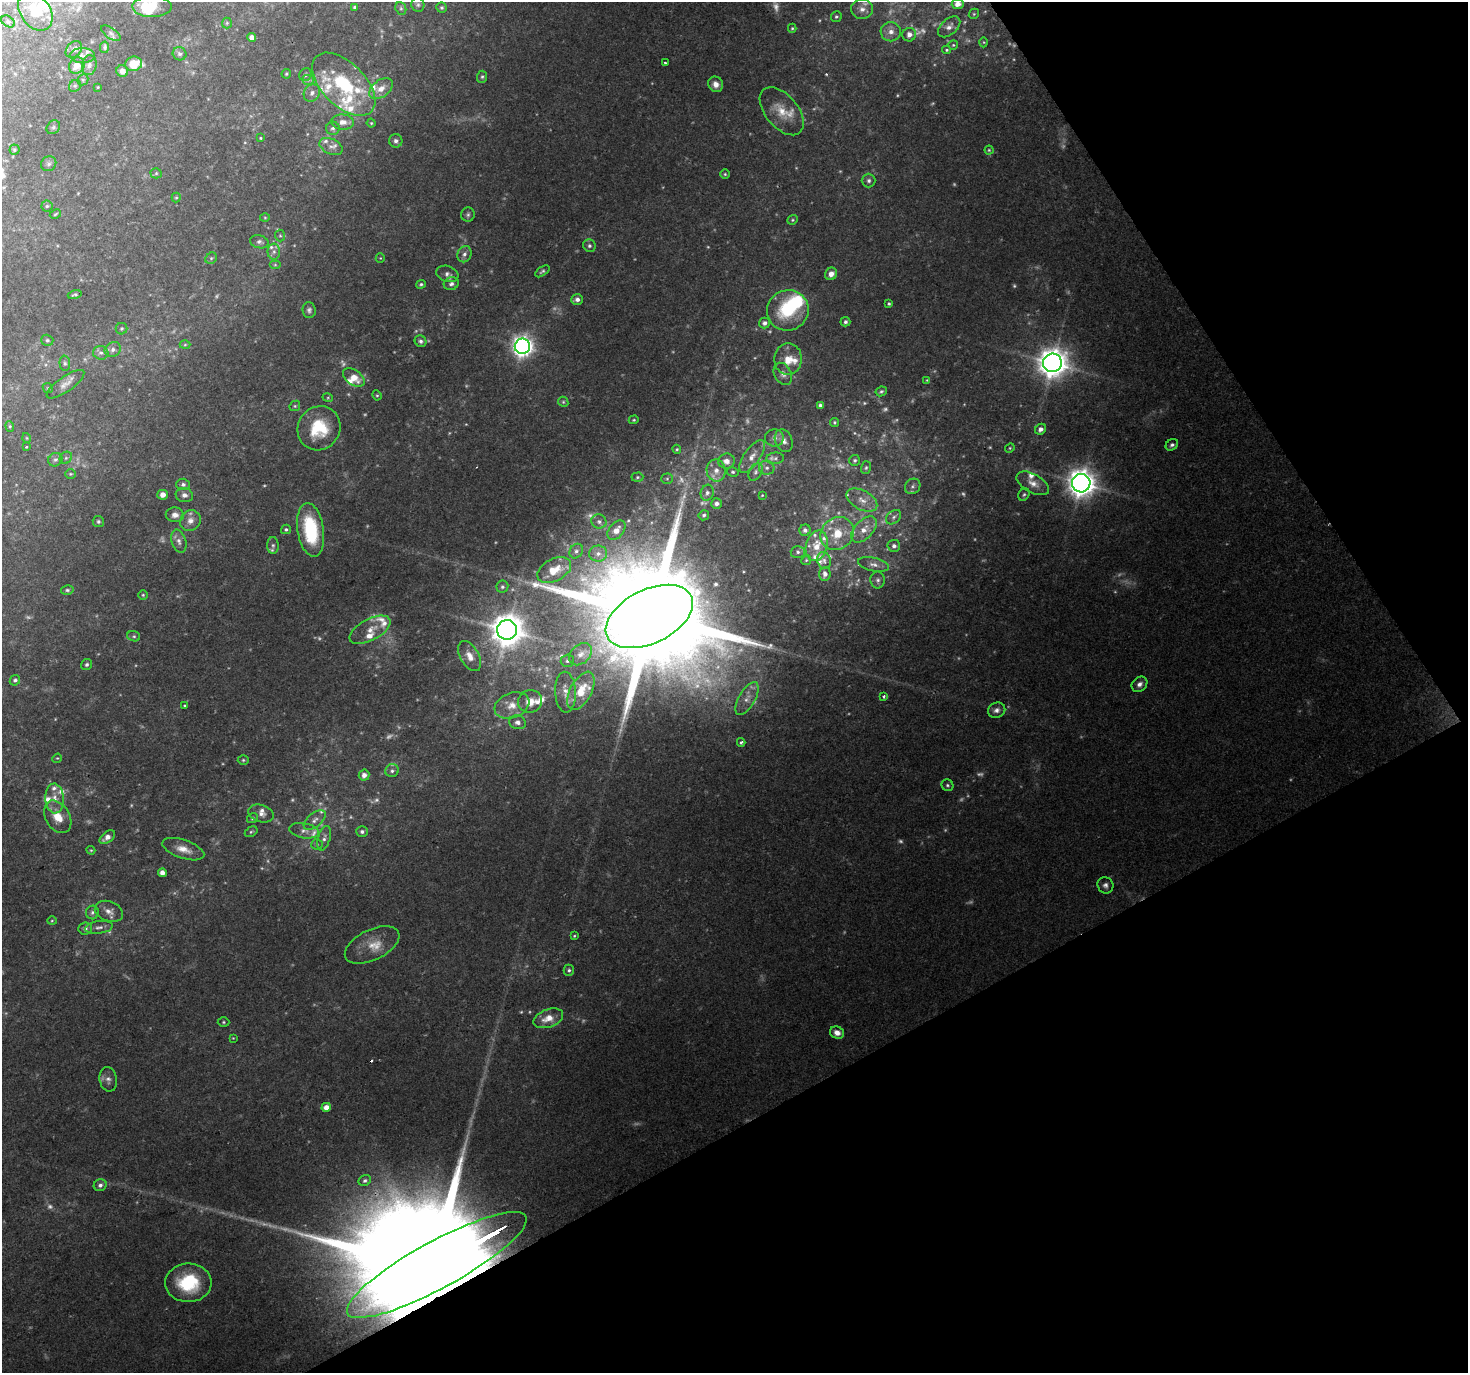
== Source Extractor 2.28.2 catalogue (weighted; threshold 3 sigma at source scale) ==
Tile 12 of 4 x 4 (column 4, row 3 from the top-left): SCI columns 4403-5868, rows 1547-2917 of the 5868 x 5773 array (HDU 1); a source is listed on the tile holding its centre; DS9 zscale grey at full resolution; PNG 1470 x 1375 px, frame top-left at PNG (2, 2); each listed source drawn as its Kron ellipse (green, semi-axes under 4 px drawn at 4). Shown black and unused: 28% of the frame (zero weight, under 2 of 3 exposures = <1% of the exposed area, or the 3 px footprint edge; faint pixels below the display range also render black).
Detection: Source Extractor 2.28.2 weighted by HDU 2 'WHT'; one run over the whole footprint, this tile lists its part. Background 0.0703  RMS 0.0061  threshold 0.0277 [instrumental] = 3 sigma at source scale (4.5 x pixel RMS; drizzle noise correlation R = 1.50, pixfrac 1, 0.0396/0.0396 arcsec/px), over >= 5 px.
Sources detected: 334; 74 too faint to see at this stretch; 4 inside a brighter object's white glare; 2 cosmic-ray / hot-pixel residue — neither listed nor drawn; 29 inside a brighter listed object's ellipse — not listed separately; the other 225 listed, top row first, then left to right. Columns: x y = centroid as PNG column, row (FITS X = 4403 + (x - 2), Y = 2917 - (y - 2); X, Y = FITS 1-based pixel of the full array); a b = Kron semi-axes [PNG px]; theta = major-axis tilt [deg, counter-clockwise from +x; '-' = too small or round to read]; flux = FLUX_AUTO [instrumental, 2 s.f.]
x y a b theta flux
958 4 6 5 - 4.8
418 5 7 6 - 1.5
152 7 20 10 -1 20
355 7 4 4 - 1.7
401 8 6 5 - 1.2
442 8 5 5 - 1.1
862 9 11 10 - 4.8
35 11 21 14 -55 17
974 14 5 4 - 0.84
836 17 5 5 - 1.2
8 21 7 5 -36 1.3
227 23 5 5 - 0.86
949 27 13 8 41 4.1
792 28 4 4 - 0.79
891 32 10 9 - 4.6
111 33 11 5 -36 1.7
909 35 7 6 - 3.8
252 38 4 4 - 4.2
984 42 5 3 - 0.6
953 45 5 4 - 0.8
105 47 6 4 82 1.2
74 49 9 7 47 2.2
947 50 4 3 - 0.84
179 54 7 6 - 1.9
82 56 12 7 1 3.1
665 63 3 3 - 1.2
134 64 8 7 - 13
77 65 8 7 - 7
89 65 10 7 82 2.7
122 71 6 5 - 4.3
286 74 5 4 - 0.98
305 75 7 6 - 1.5
482 77 6 5 - 1.2
83 80 6 5 - 1.1
308 80 6 5 - 1.6
344 84 39 21 -45 42
716 84 8 7 - 4.3
75 86 6 5 - 1.3
98 87 3 3 - 0.53
381 89 13 8 37 6.2
312 93 9 7 54 3
782 111 28 16 -50 15
343 122 11 7 -3 4.9
371 123 4 4 - 0.71
53 127 7 6 - 1.5
333 128 7 6 - 1.6
260 138 3 3 - 0.61
396 141 7 6 - 2
331 146 12 7 -25 3.7
14 150 5 5 - 0.98
989 150 4 4 - 0.77
49 164 8 7 - 1.8
156 173 5 5 - 0.92
725 174 4 4 - 0.85
869 181 7 7 - 1.8
176 198 5 4 - 0.77
47 206 5 5 - 1.2
55 214 6 3 28 0.81
468 215 7 7 - 1.6
265 217 5 3 - 0.62
793 220 5 4 - 0.91
280 236 6 5 - 0.91
259 242 9 6 -15 2
589 246 6 6 - 1.7
274 252 8 6 88 2.2
464 254 8 7 - 2.5
211 258 6 5 - 1.1
380 258 5 4 - 0.63
275 265 6 4 0 0.83
542 271 8 4 35 1.3
447 274 11 8 -19 2.7
831 274 6 6 - 4.4
421 284 5 4 - 1.1
451 284 7 6 - 2.1
75 295 7 4 12 1.1
577 299 6 5 - 2.6
889 304 4 3 - 0.94
309 310 8 6 -85 1.9
788 310 21 20 - 34
845 322 5 4 - 1.6
765 323 5 5 - 2.6
122 329 6 5 - 1.1
47 340 6 5 - 1.2
421 341 6 5 - 1.8
185 345 5 3 - 0.63
522 346 8 7 - 420
113 349 8 7 - 2.3
101 353 8 6 -12 2.1
788 359 16 14 89 10
65 363 7 5 -87 1.4
1052 363 9 9 - 1000
783 374 12 8 -62 3.6
354 377 12 7 -35 9
927 380 4 4 - 0.54
65 384 22 7 35 5
48 388 5 4 - 0.78
881 391 6 4 27 1.2
377 395 5 4 - 0.83
328 398 5 3 - 0.72
563 402 5 4 - 0.92
820 405 4 3 - 1.4
295 406 5 5 - 0.91
634 420 5 4 - 0.78
834 422 4 4 - 0.99
10 426 5 4 - 0.84
319 428 22 21 - 28
1040 429 6 5 - 2.9
27 438 5 3 - 0.5
774 438 9 8 - 3.4
784 441 12 8 -66 3.7
1172 445 7 5 36 1.7
26 447 3 3 - 1
1010 448 5 4 - 0.75
677 449 4 4 - 0.76
752 457 19 8 56 6.4
66 458 7 5 45 1.2
775 458 9 5 6 1.7
55 460 7 6 - 1.7
855 460 5 5 - 1.3
726 461 8 7 - 5.4
767 468 8 7 - 2.5
866 468 6 5 - 1.2
716 470 11 9 -82 5.6
733 472 6 4 -13 1.1
755 472 9 6 61 2.3
70 474 5 4 - 0.82
637 477 6 4 3 1
667 479 5 5 - 0.91
1033 483 18 9 -29 6.2
1081 483 9 9 - 890
183 484 6 6 - 1.8
913 486 8 7 - 2.3
707 493 8 6 73 2.3
1024 494 6 5 - 1.3
163 495 5 5 - 4.9
184 495 8 7 - 3
762 495 3 2 - 0.49
862 500 17 9 -29 6.7
717 503 5 5 - 2.6
175 515 9 7 -5 3.8
704 515 5 5 - 1.5
894 517 8 6 42 2
98 521 6 5 - 1.3
190 521 11 10 - 5
599 522 7 7 - 2.2
286 529 5 4 - 1.2
864 529 16 9 46 7.7
311 530 27 13 -81 46
616 530 11 7 50 5.8
805 530 6 5 - 2.1
837 533 18 15 44 16
179 541 12 7 -73 3.3
273 545 8 5 -88 1.6
817 546 16 10 74 11
894 546 6 6 - 2.3
576 551 8 6 57 2
798 552 7 5 -1 1.6
598 554 9 8 - 3.7
806 560 5 4 - 0.84
824 560 9 6 -70 2.4
874 564 16 6 -13 3.9
554 570 18 11 27 11
825 574 7 5 84 2.9
878 580 8 7 - 2.2
502 587 6 6 - 1.5
67 590 6 5 - 1.2
143 595 5 5 - 0.87
649 616 47 27 26 30000
370 630 22 10 28 9.1
507 630 10 9 - 1300
134 636 6 5 - 1.2
580 654 13 9 44 5.6
470 656 16 9 -59 7
567 661 6 6 - 1.7
87 665 6 5 - 1.4
15 680 5 5 - 1.5
1139 684 8 7 - 3
581 691 21 10 62 15
565 692 20 10 -88 7.5
884 696 4 3 - 1.6
747 698 18 8 60 5.9
530 701 12 11 - 8.3
184 705 3 3 - 0.8
512 705 18 12 21 9.5
997 710 9 7 21 3.1
517 722 8 6 -12 2.5
741 742 4 3 - 1.1
57 758 5 4 - 0.69
243 760 5 4 - 0.85
392 771 7 6 - 1.8
364 775 5 5 - 3.7
947 785 6 5 - 1.3
55 798 15 9 -86 6.9
261 814 13 8 -18 4
58 817 17 12 -60 11
253 818 6 4 31 1.3
315 820 13 7 39 3.7
304 831 15 7 -10 3.6
251 832 7 4 29 1
362 832 5 5 - 1.6
107 837 9 5 37 4.4
324 838 12 6 72 2.7
317 844 6 5 - 1
183 849 22 9 -18 7.8
91 850 4 4 - 0.69
162 873 4 4 - 4
1105 885 8 7 - 2.4
109 911 14 10 -22 4.7
92 912 7 6 - 1.6
52 921 5 4 - 0.7
99 927 14 6 8 2.9
85 929 7 6 - 2.2
574 936 4 3 - 0.66
372 945 29 15 26 13
569 970 5 5 - 1.3
548 1018 15 9 19 8.7
224 1022 6 5 - 0.94
837 1033 7 6 - 4.1
233 1038 4 4 - 0.52
108 1079 12 8 -79 3.5
326 1107 5 4 - 5.4
365 1181 6 5 - 1.5
100 1185 6 6 - 2.2
437 1265 101 23 29 71000
188 1283 23 19 0 36
Overlapping masked pixels (flux is a lower limit): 2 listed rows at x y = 649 616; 437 1265
Isophote crosses this tile's border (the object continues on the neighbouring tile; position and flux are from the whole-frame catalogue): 2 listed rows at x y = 958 4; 152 7